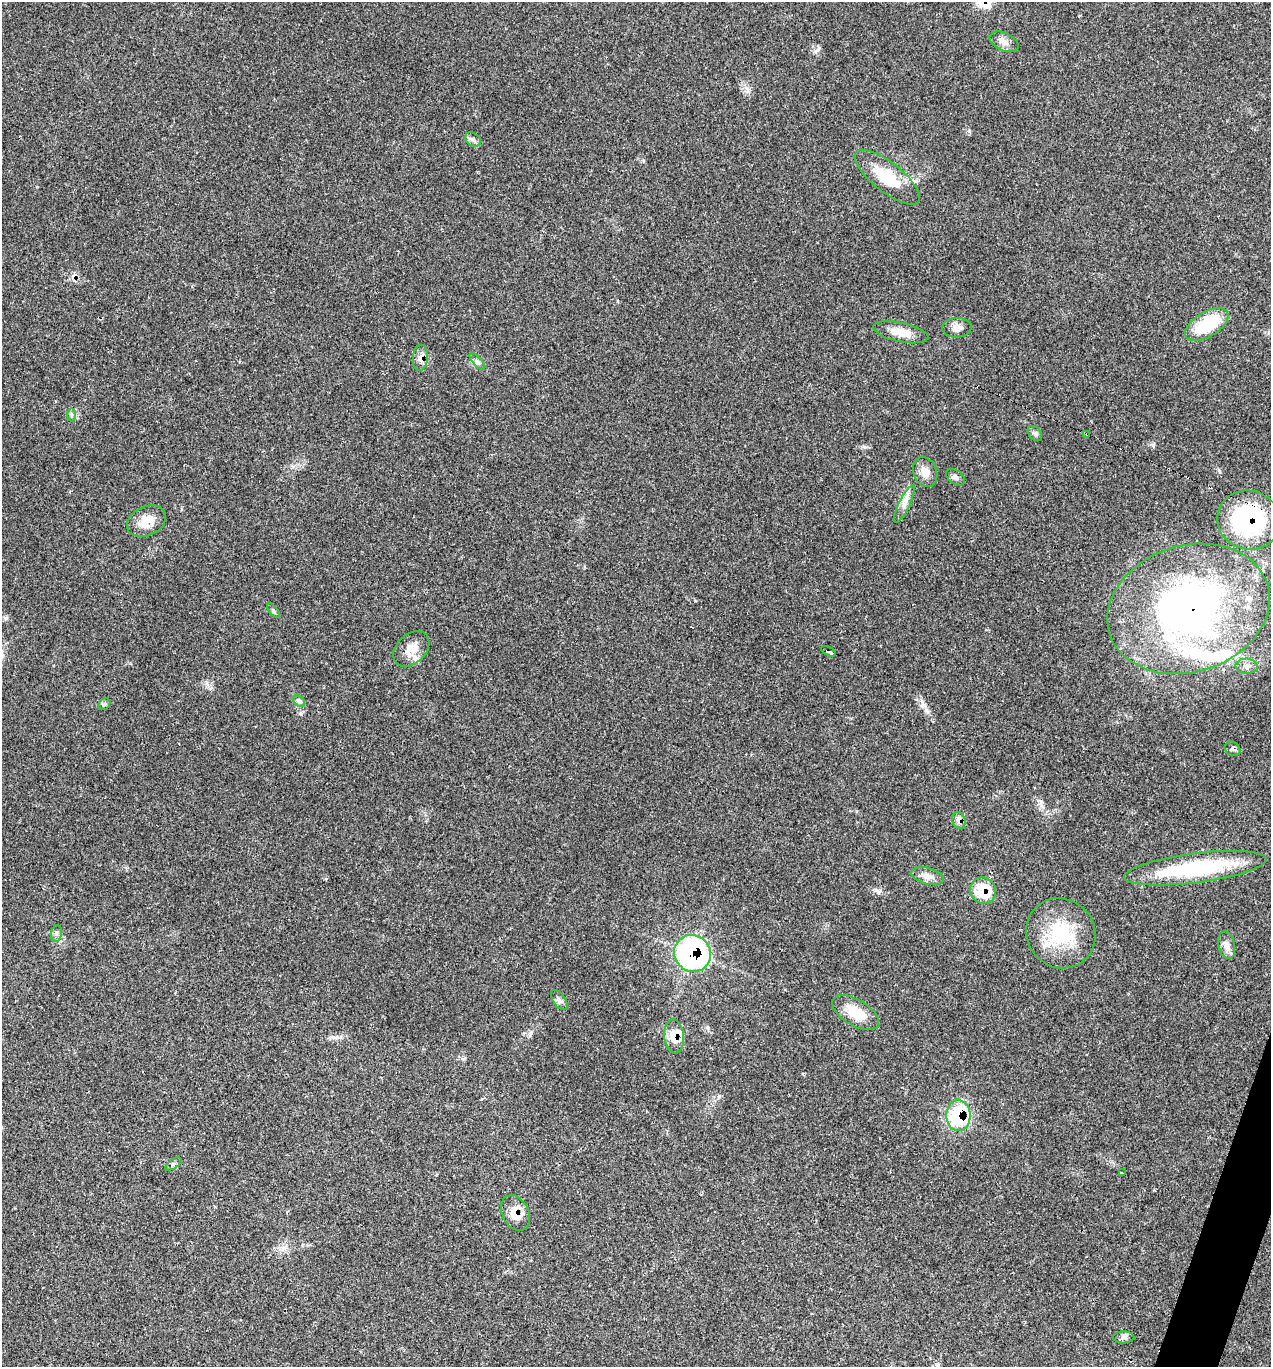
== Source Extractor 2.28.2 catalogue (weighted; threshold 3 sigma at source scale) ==
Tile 6 of 4 x 4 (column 2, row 2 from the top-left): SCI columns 1543-2811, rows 2735-4099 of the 5483 x 5469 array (HDU 1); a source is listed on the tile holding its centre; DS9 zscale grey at full resolution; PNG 1273 x 1369 px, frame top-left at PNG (2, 2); each listed source drawn as its Kron ellipse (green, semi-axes under 4 px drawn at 4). Shown black and unused: <1% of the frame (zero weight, under 2 of 3 exposures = <1% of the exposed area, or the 3 px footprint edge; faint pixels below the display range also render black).
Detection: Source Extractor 2.28.2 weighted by HDU 2 'WHT'; one run over the whole footprint, this tile lists its part. Background 0.0807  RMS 0.0059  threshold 0.0264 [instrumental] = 3 sigma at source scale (4.5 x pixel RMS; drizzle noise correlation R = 1.50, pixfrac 1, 0.05/0.05 arcsec/px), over >= 5 px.
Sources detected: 46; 2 inside a brighter object's white glare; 1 cosmic-ray / hot-pixel residue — neither listed nor drawn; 3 inside a brighter listed object's ellipse — not listed separately; the other 40 listed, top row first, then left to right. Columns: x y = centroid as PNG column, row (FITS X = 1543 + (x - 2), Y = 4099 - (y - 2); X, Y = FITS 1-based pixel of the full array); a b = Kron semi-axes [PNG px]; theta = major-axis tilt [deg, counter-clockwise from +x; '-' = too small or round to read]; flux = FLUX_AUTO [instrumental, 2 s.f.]
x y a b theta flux
1004 42 15 9 -25 3.9
473 139 9 6 -30 1.6
887 177 40 14 -38 19
1207 324 24 12 31 27
957 328 15 9 5 4
901 332 28 9 -12 8.5
420 358 13 7 87 3.6
477 361 10 4 -47 1.7
71 415 6 4 89 0.94
1035 434 9 6 -48 1.5
1087 434 3 2 - 1.3
925 472 15 11 -70 5.4
956 477 10 6 -35 1.8
904 504 20 5 64 4
1249 520 32 29 -16 72
146 521 20 14 26 9.8
1188 609 83 63 18 240
274 611 8 4 -51 1
411 649 21 14 44 9.4
828 651 8 3 -28 27
1247 666 11 7 -5 2.9
299 701 6 5 - 1.2
104 704 7 5 45 1.3
1233 749 8 6 -34 1.6
959 820 8 6 -74 3.7
1195 868 71 14 7 64
927 876 17 8 -15 4.2
983 891 13 12 - 19
1061 933 36 34 -48 35
56 934 9 5 84 1.7
1227 945 14 8 -79 3.8
692 953 19 18 - 120
559 1000 11 6 -54 2.1
856 1013 26 13 -31 15
674 1036 17 10 -85 9.5
958 1115 16 12 -85 43
173 1164 9 4 35 1.5
1122 1173 3 3 - 1
515 1213 19 13 -64 9
1123 1337 11 6 1 1.8
Overlapping masked pixels (flux is a lower limit): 11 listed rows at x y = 420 358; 1087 434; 1249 520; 1188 609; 828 651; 959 820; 983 891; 692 953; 674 1036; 958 1115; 515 1213
Unlisted compact peaks at least as high as the median listed source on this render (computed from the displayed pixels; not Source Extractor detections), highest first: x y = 1153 445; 969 131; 1219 470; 864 447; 708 1028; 876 890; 819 48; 923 705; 748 90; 643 161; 326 879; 719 1096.